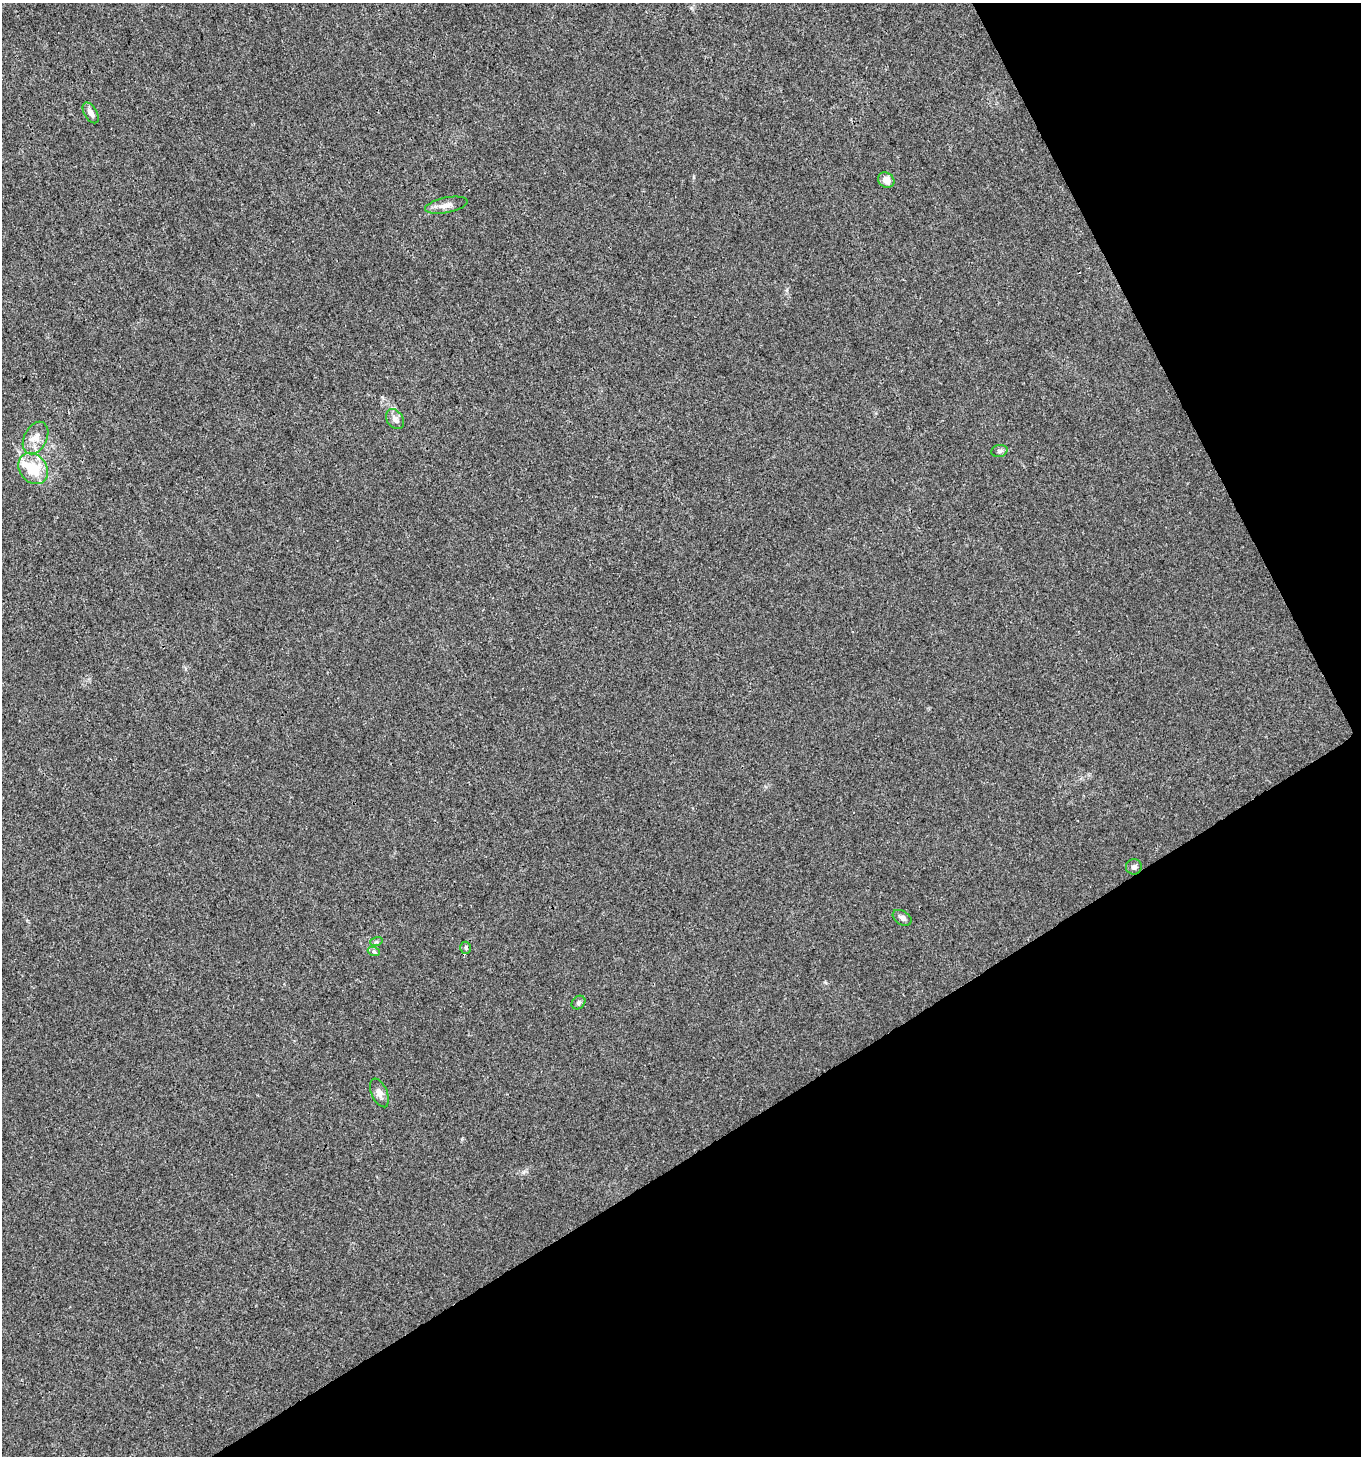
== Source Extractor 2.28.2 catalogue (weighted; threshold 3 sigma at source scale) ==
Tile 12 of 4 x 4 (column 4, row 3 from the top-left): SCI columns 4185-5543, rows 1458-2911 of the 5713 x 5819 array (HDU 1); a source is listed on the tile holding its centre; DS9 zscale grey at full resolution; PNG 1363 x 1458 px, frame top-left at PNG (2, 3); each listed source drawn as its Kron ellipse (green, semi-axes under 4 px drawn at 4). Shown black and unused: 28% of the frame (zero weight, under 3 of 4 exposures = <1% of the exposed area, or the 3 px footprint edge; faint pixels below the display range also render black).
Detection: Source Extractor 2.28.2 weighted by HDU 2 'WHT'; one run over the whole footprint, this tile lists its part. Background 0.00761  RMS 0.0026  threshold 0.0117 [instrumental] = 3 sigma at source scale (4.5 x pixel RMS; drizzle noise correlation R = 1.50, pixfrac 1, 0.0396/0.0396 arcsec/px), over >= 5 px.
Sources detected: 15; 1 inside a brighter object's white glare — neither listed nor drawn; the other 14 listed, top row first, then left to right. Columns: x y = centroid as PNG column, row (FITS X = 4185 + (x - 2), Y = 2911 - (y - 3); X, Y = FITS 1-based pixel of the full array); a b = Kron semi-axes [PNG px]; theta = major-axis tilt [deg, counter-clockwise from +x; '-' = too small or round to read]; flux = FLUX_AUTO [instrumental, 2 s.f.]
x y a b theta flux
91 113 11 6 -60 1.4
886 180 9 7 -34 2
446 205 21 7 11 2.1
395 419 11 8 -55 1.4
35 438 17 11 63 2.9
999 451 8 6 15 0.58
33 468 17 13 -52 8.3
1134 867 8 7 - 0.91
902 918 10 6 -31 0.9
376 942 6 4 18 0.37
466 948 6 5 - 0.48
374 952 6 4 -19 0.37
578 1003 7 6 - 0.71
379 1093 15 8 -66 1.5